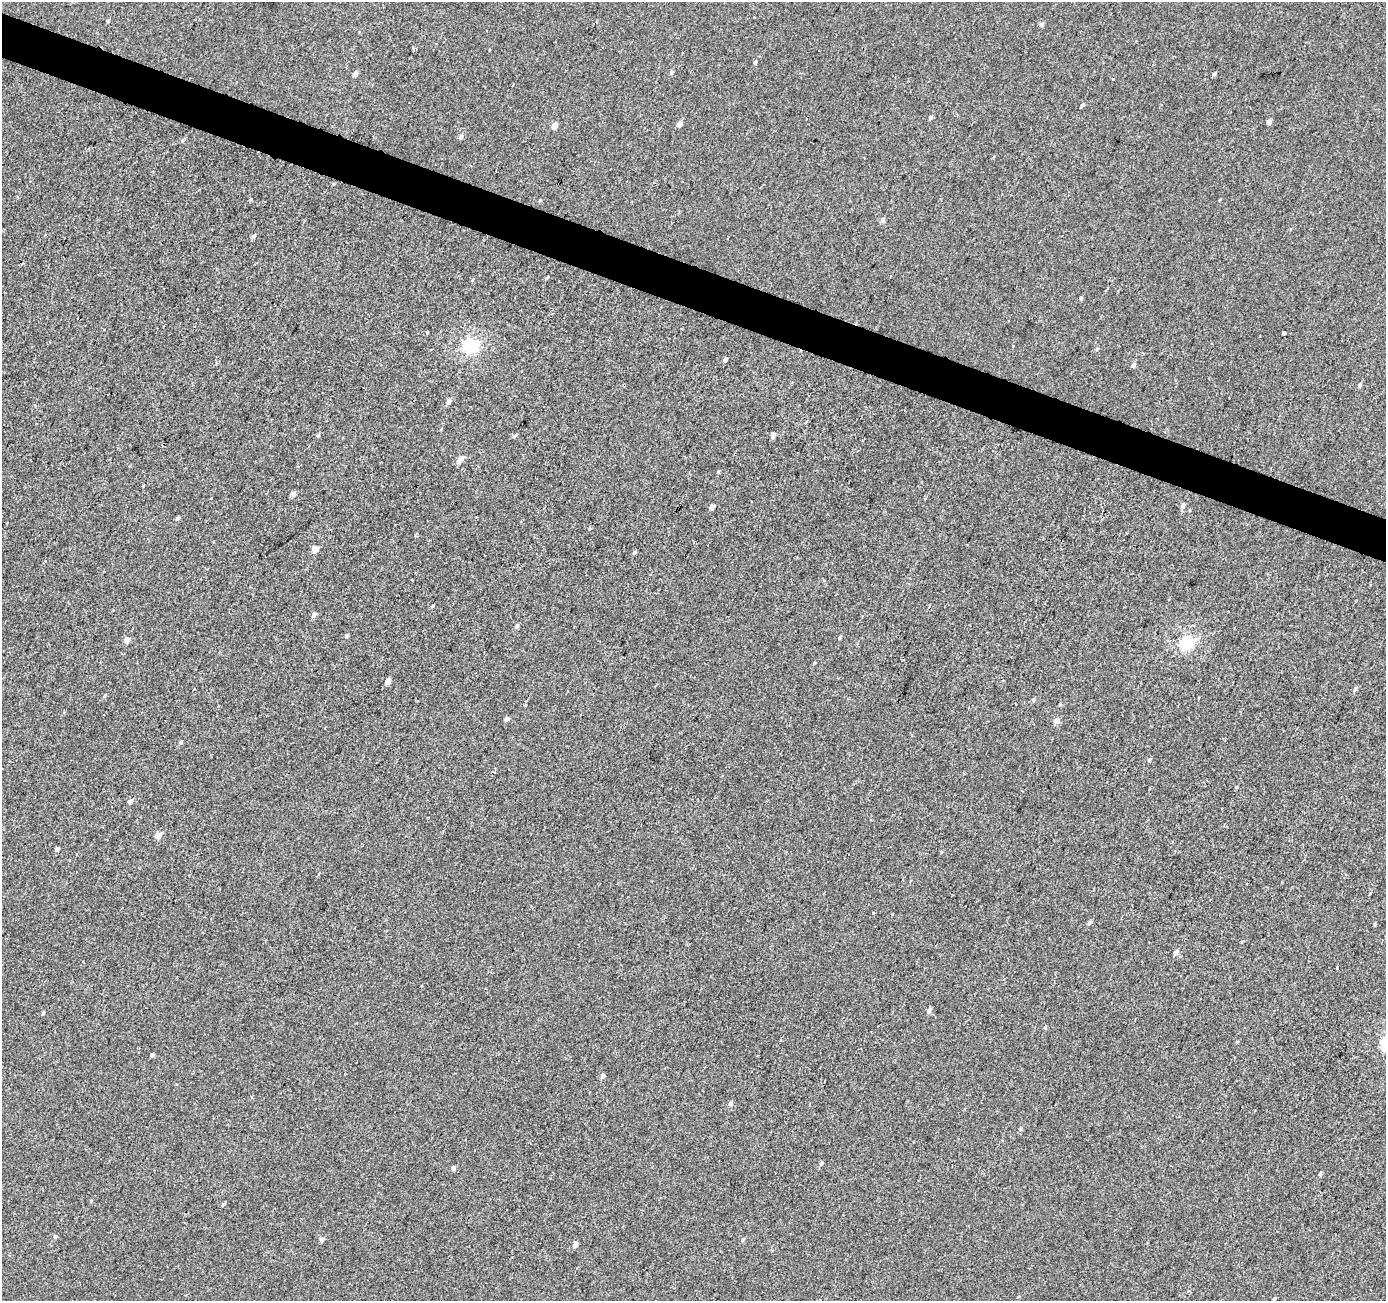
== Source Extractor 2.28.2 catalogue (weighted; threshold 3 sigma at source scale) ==
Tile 11 of 4 x 4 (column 3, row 3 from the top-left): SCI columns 2774-4157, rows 1572-2870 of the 5541 x 5676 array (HDU 1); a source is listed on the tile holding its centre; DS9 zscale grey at full resolution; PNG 1388 x 1303 px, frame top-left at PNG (2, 2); no overlay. Shown black and unused: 3% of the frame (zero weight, under 2 of 3 exposures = <1% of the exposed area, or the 3 px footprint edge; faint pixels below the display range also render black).
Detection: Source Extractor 2.28.2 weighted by HDU 2 'WHT'; one run over the whole footprint, this tile lists its part. Background -5.98e-04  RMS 0.0041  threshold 0.0186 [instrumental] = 3 sigma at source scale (4.5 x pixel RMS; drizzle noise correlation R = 1.50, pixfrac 1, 0.0396/0.0396 arcsec/px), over >= 5 px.
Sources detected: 80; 3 cosmic-ray / hot-pixel residue — not listed; the other 77 listed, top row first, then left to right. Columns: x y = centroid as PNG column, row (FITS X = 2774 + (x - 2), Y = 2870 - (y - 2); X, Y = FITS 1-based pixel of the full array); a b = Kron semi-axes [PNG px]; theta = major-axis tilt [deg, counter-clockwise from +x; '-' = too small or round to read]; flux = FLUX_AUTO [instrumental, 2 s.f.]
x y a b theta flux
754 17 3 2 - 0.38
108 21 5 3 - 0.48
1041 24 5 4 - 1.2
755 62 5 3 - 0.67
672 72 5 4 - 0.61
355 74 5 4 - 1.7
1214 74 5 4 - 0.7
1082 105 5 4 - 0.66
930 117 5 4 - 0.82
1269 121 4 4 - 1.7
679 124 5 4 - 2.5
554 126 4 4 - 3.7
461 137 6 5 - 1
250 200 4 3 - 0.42
540 200 4 3 - 0.39
883 220 5 4 - 1.3
253 236 5 4 - 1.2
547 278 5 3 - 0.55
472 280 5 4 - 0.46
1284 333 3 3 - 1.2
471 346 6 6 - 84
725 360 4 3 - 1.3
1133 365 5 4 - 1.3
1360 385 5 4 - 0.92
448 402 5 4 - 2
318 435 5 4 - 0.54
773 435 5 4 - 1.5
514 436 6 3 70 0.45
460 460 6 4 47 3.4
718 472 4 4 - 0.44
293 494 6 5 - 1.3
1182 506 6 4 73 1.5
712 507 4 4 - 2.4
178 518 5 4 - 0.73
590 528 4 3 - 0.66
315 550 5 4 - 4.1
634 553 6 4 41 0.61
432 606 4 3 - 0.68
314 615 6 5 - 1.3
517 626 6 4 78 0.88
347 636 5 4 - 0.72
839 638 5 3 - 0.43
127 640 5 4 - 2.9
1186 643 6 5 - 68
814 663 5 3 - 0.4
388 681 5 4 - 2.5
1355 689 6 4 67 0.82
104 696 5 3 - 0.43
1033 700 5 4 - 0.5
1060 704 5 3 - 0.33
506 719 5 4 - 1.2
1056 721 5 5 - 2.3
181 742 5 4 - 0.64
1149 760 5 4 - 0.62
130 801 6 4 28 1.3
158 836 5 4 - 4.7
57 849 4 3 - 1.3
1089 923 6 4 47 0.64
1375 925 6 3 89 0.52
1176 952 7 5 52 1.4
1337 968 3 3 - 1.8
929 1011 6 5 - 1.2
43 1013 5 4 - 0.5
1045 1027 5 4 - 0.41
152 1055 5 4 - 0.73
602 1076 5 4 - 1.2
730 1104 6 5 - 1
1020 1129 7 4 60 0.66
821 1163 5 4 - 0.69
453 1168 5 4 - 1.3
1320 1174 5 4 - 0.6
223 1205 5 4 - 0.55
55 1237 5 5 - 0.62
322 1239 5 4 - 1.5
743 1239 5 3 - 0.42
575 1245 5 4 - 1.7
1274 1299 5 4 - 0.54
Unlisted compact peaks at least as high as the median listed source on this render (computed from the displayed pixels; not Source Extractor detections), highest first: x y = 182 141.